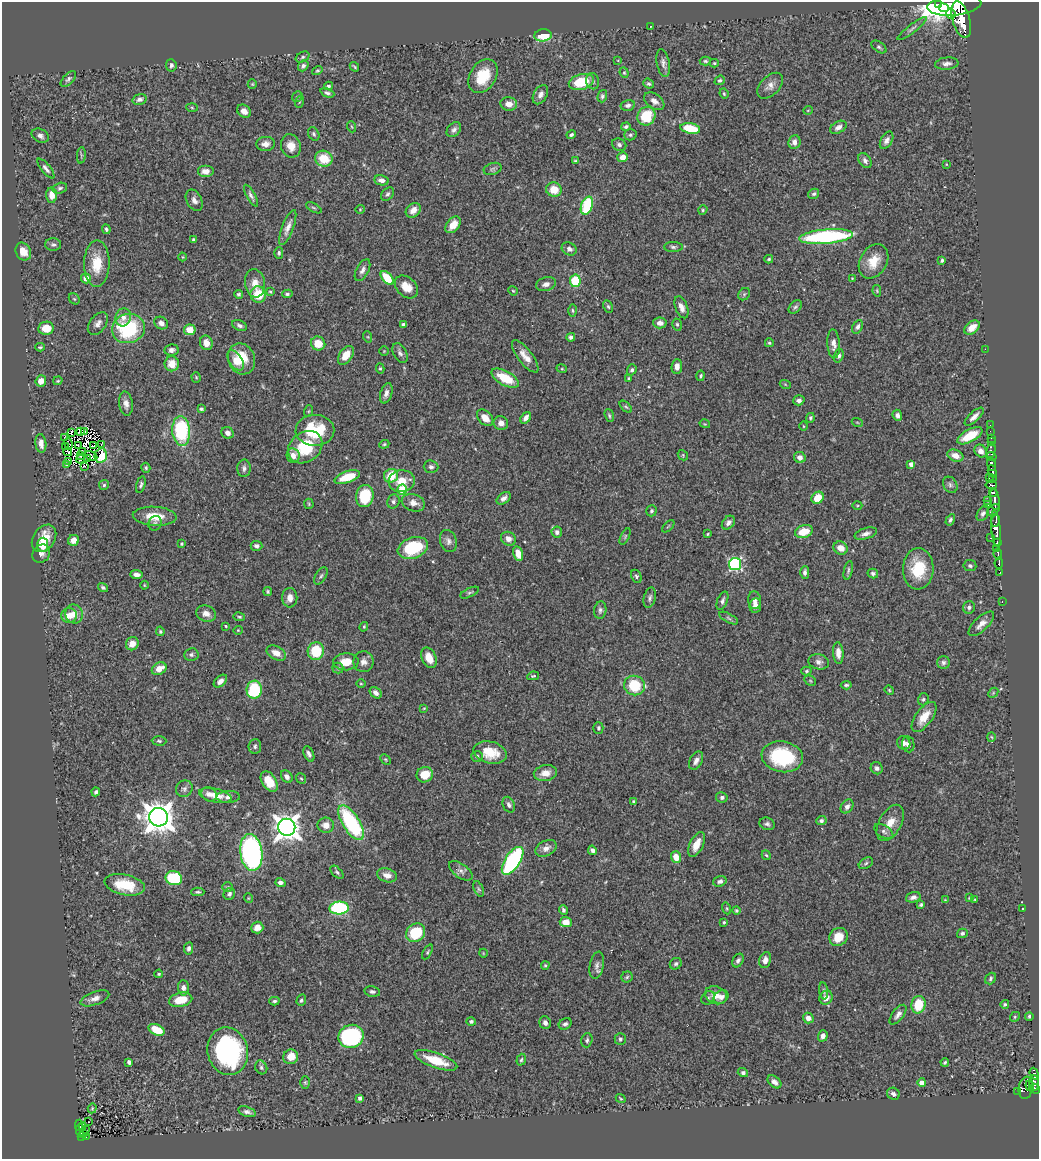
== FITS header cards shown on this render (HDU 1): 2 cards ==
NAXIS1  =                 1037
NAXIS2  =                 1157

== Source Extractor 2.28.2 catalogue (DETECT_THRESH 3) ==
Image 1037 x 1157 px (HDU 1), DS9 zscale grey, 1 PNG px = 1 image px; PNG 1041 x 1161 px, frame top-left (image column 1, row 1157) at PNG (2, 2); each listed source drawn as its Kron ellipse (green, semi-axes under 4 px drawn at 4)
Background 0.649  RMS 0.024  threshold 0.0721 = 3 sigma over >= 5 px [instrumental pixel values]
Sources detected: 462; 2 with non-positive FLUX_AUTO (blend fragments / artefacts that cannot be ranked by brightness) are neither listed nor drawn; the other 460 listed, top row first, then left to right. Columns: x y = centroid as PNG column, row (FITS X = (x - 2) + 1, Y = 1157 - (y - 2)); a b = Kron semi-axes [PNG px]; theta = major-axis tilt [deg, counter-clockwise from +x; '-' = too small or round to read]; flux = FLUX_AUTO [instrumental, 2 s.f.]
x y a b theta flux
938 4 4 3 - 750
954 5 27 10 6 3500
944 8 5 3 - 450
951 14 5 4 - 420
961 20 19 8 -74 2700
651 26 2 2 - 0.92
912 29 18 3 37 5.3
543 35 8 6 7 44
879 47 8 5 -35 3.3
303 57 7 5 28 3.4
618 60 3 2 - 1.1
705 61 6 4 -3 2.5
663 63 14 6 -80 7.3
714 63 4 4 - 2
947 64 12 6 5 6.7
171 65 6 5 - 3.7
303 66 6 4 50 4.3
354 67 5 2 - 2.1
317 71 5 4 - 2.2
624 73 5 4 - 2.1
483 76 18 13 58 46
68 79 9 5 45 4.2
720 80 5 4 - 2.9
593 81 8 6 -76 4.5
581 82 13 7 14 51
252 84 5 4 - 1.8
649 84 5 4 - 3.2
328 86 4 3 - 2.6
770 86 15 9 45 11
327 93 7 4 -22 3.8
724 94 5 3 - 1.8
540 95 10 6 60 8.3
297 96 6 4 50 2.3
602 96 6 4 73 3
139 99 7 5 16 4.9
654 101 11 7 -36 9.4
299 102 6 4 71 2.1
509 104 8 6 -7 12
628 105 7 5 13 5
192 107 6 4 -3 1.7
808 110 5 3 - 1.3
244 111 7 6 - 10
646 116 10 8 53 54
352 127 5 3 - 1.7
626 127 4 4 - 3.2
838 127 9 5 29 7
690 128 10 5 -10 51
454 130 8 6 49 5.6
314 134 7 5 -62 3.5
571 135 5 3 - 3.1
630 135 6 5 - 3.4
40 136 9 6 -28 6.1
887 140 9 5 61 7.7
794 142 7 6 - 8.7
265 144 9 7 6 9.8
619 145 7 6 - 5
291 146 12 9 -70 16
81 155 8 3 85 2.1
623 157 5 5 - 13
324 159 9 8 - 41
865 160 8 5 -57 5.9
575 161 4 3 - 2
946 164 3 2 - 1
46 169 12 4 -51 5.5
493 169 9 6 17 4.1
206 171 8 6 0 11
381 180 7 5 -10 7.9
60 188 7 5 15 3.6
554 190 8 7 - 27
387 194 7 5 50 3.4
814 194 6 4 33 3.2
52 195 7 5 -87 16
251 196 12 4 -61 4.8
194 200 11 7 -62 8.2
587 206 9 5 71 89
314 208 8 3 -29 2.5
360 209 4 4 - 1.6
413 210 8 6 42 12
703 210 5 4 - 2.1
453 225 9 6 51 18
288 228 18 5 69 11
106 229 5 4 - 2.8
826 237 27 7 5 210
194 240 4 3 - 4.1
53 245 8 6 -1 4
673 247 9 5 -1 4.1
569 249 8 6 -28 5.6
23 252 9 7 -60 17
279 253 6 4 -89 3.1
182 257 4 3 - 1.3
769 259 4 3 - 2.4
942 260 3 3 - 2.8
873 261 18 13 60 31
97 264 23 13 89 43
362 270 12 6 62 7.5
86 278 5 5 - 13
387 278 8 5 -50 41
852 278 4 4 - 1.4
575 281 6 5 - 67
255 283 14 10 -81 16
546 284 10 7 15 8.6
406 287 13 9 -43 23
513 291 5 4 - 1.7
877 291 6 4 -79 1.9
270 292 4 3 - 1.8
238 294 4 4 - 3
258 294 8 7 - 39
287 294 5 3 - 3
744 294 7 5 46 2.7
74 299 6 5 - 2.1
608 307 6 4 -63 2.7
681 307 11 6 -68 9.5
795 307 8 5 44 3.7
573 310 6 3 -88 2
123 317 9 7 75 11
161 323 7 6 - 8.3
660 323 6 5 - 9.2
98 324 13 8 53 8.7
677 324 6 4 -73 2.7
239 325 8 5 -24 4.7
403 325 4 3 - 4.2
858 327 7 5 63 4.7
46 328 7 6 - 27
972 328 9 6 39 15
128 329 16 14 15 130
190 330 6 5 - 19
368 337 6 4 -71 1.8
571 337 4 4 - 4.7
206 343 7 6 - 12
318 343 7 6 - 28
769 343 4 4 - 2.5
834 344 14 6 -86 9.3
40 347 5 3 - 2
985 349 2 2 - 42
171 350 7 5 9 6.4
384 351 4 4 - 1.6
400 353 11 6 -63 5.7
346 355 10 6 55 20
525 356 19 7 -52 17
839 356 7 4 73 5
242 359 16 13 -67 43
236 360 11 6 -58 13
172 364 7 7 - 25
677 366 7 5 86 9.3
380 368 5 4 - 2.2
562 369 5 3 - 1.6
632 370 5 4 - 3.6
701 376 5 4 - 2.6
196 377 5 4 - 2.1
505 378 15 7 -29 43
629 378 4 3 - 2.3
41 381 5 5 - 15
58 381 5 3 - 1.8
785 384 5 3 - 1.5
386 393 10 6 73 7.8
799 400 6 5 - 5.4
126 404 12 6 -83 9.5
626 407 7 4 -44 2.3
201 409 4 3 - 3.1
309 411 6 4 70 1.8
897 415 6 4 -67 5.9
609 416 7 4 -72 2.7
974 417 12 5 43 9
485 418 10 6 -46 15
526 418 6 4 53 7.9
810 418 5 4 - 2.7
857 422 5 3 - 1.4
501 423 7 7 - 9.4
705 424 5 3 - 1.4
990 425 2 2 - 5.3
803 426 5 3 - 1.4
315 430 19 15 0 77
181 431 15 9 -85 140
990 431 2 2 - 9.8
72 432 3 2 - 1.7
80 432 4 3 - 0.38
85 432 3 2 - 0.27
228 433 6 5 - 8.6
970 436 14 6 29 41
65 438 3 2 - 0.98
991 438 2 2 - 7.5
991 442 2 2 - 9.9
41 443 9 5 -82 11
68 444 5 2 - 0.58
101 444 3 2 - 3
384 444 5 4 - 2.2
78 445 3 2 - 1.9
93 446 3 2 - 1.8
66 447 2 2 - 1
305 447 18 15 37 64
83 451 3 2 - 1.3
981 451 7 5 -48 8.7
991 451 7 4 78 90
68 452 4 3 - 1.8
101 455 7 6 - 40
683 455 5 4 - 1.8
81 456 3 2 - 0.82
91 456 6 4 -27 0.16
293 456 7 6 - 11
955 456 8 5 -22 12
800 457 6 5 - 8.6
991 457 5 3 - 49
87 458 3 2 - 1.2
80 459 4 2 - 2
69 461 4 2 - 0.29
911 464 4 4 - 7.8
67 465 4 3 - 2.4
992 465 6 3 -73 280
84 466 2 2 - 3.5
431 467 7 6 - 5.1
146 468 5 4 - 2.7
244 468 8 6 89 5.4
992 471 6 3 -74 330
391 476 7 7 - 35
347 477 13 5 18 39
989 477 3 2 - 35
993 478 3 2 - 19
402 481 13 11 6 25
104 485 5 5 - 3.2
141 485 8 4 75 3.8
950 485 9 6 -60 4.8
991 485 5 3 - 120
402 489 5 5 - 73
993 492 4 3 - 150
365 496 11 9 83 63
504 498 8 5 38 6.6
818 498 6 5 - 28
988 500 2 2 - 12
995 500 10 4 -80 260
393 501 7 6 - 4.5
413 503 12 8 -19 12
309 504 5 5 - 1.9
988 505 2 2 - 5.8
857 506 5 3 - 1.7
993 510 7 4 35 170
651 511 5 5 - 3.1
983 514 8 5 58 5.2
155 516 22 9 -4 30
950 520 6 4 58 3.6
996 521 6 2 72 150
155 523 7 6 - 3.9
728 523 8 5 50 6.1
668 526 7 3 45 1.5
996 529 18 4 -85 890
804 531 9 6 19 31
557 532 5 5 - 4.9
708 534 3 2 - 1.6
866 534 11 5 17 7.7
625 536 9 4 64 2.5
44 538 15 11 56 30
990 538 3 2 - 16
508 539 8 6 -31 9.1
74 540 6 5 - 14
448 541 11 8 -70 7.5
997 543 4 3 - 160
182 544 3 3 - 1.8
43 545 7 5 84 33
256 546 6 5 - 5.4
413 548 15 10 20 89
841 548 7 6 - 16
997 548 4 3 - 100
518 553 7 5 -76 18
41 554 9 8 - 7.3
998 554 5 3 - 41
999 563 5 3 - 170
735 564 6 6 - 250
970 566 6 5 - 3.9
918 569 21 15 89 59
848 570 9 4 77 3
805 572 6 4 90 5.4
1000 572 3 2 - 3.3
873 574 5 4 - 3.7
136 575 6 4 -6 6.7
321 576 10 5 57 3.5
636 576 7 5 -64 3.3
144 585 4 3 - 1.2
103 588 5 4 - 2.7
268 592 4 3 - 2.4
470 593 10 4 25 3.4
290 598 10 7 88 12
650 598 10 6 76 4.6
755 600 9 6 -84 7.2
722 601 10 5 68 4.7
1002 602 3 2 - 7.8
755 605 7 5 84 8.2
969 607 6 6 - 4.7
600 610 9 6 81 4.9
206 613 10 8 -16 11
74 614 9 8 - 13
69 615 8 7 - 16
239 617 5 3 - 2.1
729 618 10 4 -28 3.6
981 624 16 7 43 13
226 626 3 2 - 1.7
364 627 5 4 - 2
238 630 4 4 - 1.6
160 631 5 3 - 2.1
132 644 7 6 - 16
316 651 9 8 - 68
276 653 10 6 -27 15
838 653 11 5 -86 11
191 655 7 6 - 4.1
429 658 11 7 -65 21
346 662 13 8 2 23
363 662 10 10 - 9.2
819 662 10 7 -13 6.8
943 662 6 6 - 4.2
338 668 5 5 - 2.7
159 669 8 5 28 19
806 671 5 4 - 2.6
533 676 6 4 10 2.2
220 681 8 5 42 7.9
810 681 6 4 -32 2.3
361 684 4 3 - 1.4
634 685 10 9 - 59
846 685 5 3 - 2.9
254 690 9 7 83 88
889 690 5 4 - 1.7
376 693 7 5 -41 6.1
993 693 6 4 47 2.1
923 699 6 5 - 2.9
424 708 4 3 - 1.3
924 717 17 8 53 25
598 728 6 5 - 3.3
991 737 5 4 - 1.8
159 741 7 4 -2 3
904 743 7 6 - 5.4
908 744 8 6 -81 6.8
255 746 7 6 - 3.9
490 752 17 11 -14 37
309 754 8 5 -66 5.1
477 756 6 5 - 4.3
782 757 21 15 -9 120
385 759 6 3 -45 1.8
696 761 10 6 60 8
877 768 6 5 - 5.6
545 773 12 8 9 15
425 775 8 7 - 30
287 777 7 5 -51 5.5
301 778 6 4 -50 2
269 781 11 7 -58 27
184 789 9 8 - 5.4
96 792 4 4 - 4.1
209 794 8 6 -36 7.2
215 795 16 6 -13 16
228 797 11 6 2 6.8
722 797 6 5 - 4.3
634 802 4 3 - 2.9
509 805 8 5 -66 5.5
847 806 7 5 54 6.5
159 817 9 9 - 2800
821 821 5 4 - 4
351 823 20 8 -57 180
890 823 19 11 60 25
767 824 8 6 -18 4.5
326 825 8 7 - 11
287 827 8 8 - 1800
884 831 10 6 -34 5.7
696 844 13 6 64 21
546 848 11 7 27 9.6
592 850 5 4 - 5.1
251 852 18 11 -82 410
766 855 5 4 - 2.2
676 857 6 5 - 21
513 861 16 7 57 210
866 863 8 5 31 3.3
461 871 14 7 -36 7.1
337 872 8 4 -45 3.1
387 875 10 6 -16 12
174 878 8 7 - 92
720 881 7 5 19 4.6
280 882 5 4 - 5.6
125 885 20 10 -12 52
228 887 5 5 - 2.2
479 889 8 4 -66 3.2
198 892 6 3 0 2.7
229 894 6 5 - 4.4
913 897 7 5 16 6.6
248 898 5 3 - 1.3
969 898 4 3 - 1.3
945 900 4 3 - 1.2
975 900 4 3 - 1.5
921 905 4 3 - 2.8
339 908 9 6 3 160
727 908 6 4 -71 2
1023 909 3 2 - 1.2
563 910 5 3 - 3.7
736 910 4 4 - 3.1
566 922 6 5 - 17
724 922 3 3 - 2.2
257 928 6 5 - 11
416 933 10 9 - 75
962 933 5 4 - 3.3
838 937 10 8 43 28
189 948 6 4 82 5
427 952 8 4 62 2.5
483 953 4 3 - 1.1
738 960 7 5 60 4.6
765 960 8 6 72 8.6
676 964 6 5 - 3.1
545 965 4 3 - 2.2
597 965 14 7 79 7.4
159 974 4 3 - 2
627 977 6 5 - 2.6
990 978 6 5 - 3.2
183 988 7 5 -89 7.2
824 991 8 4 -83 3.4
372 992 8 5 -11 4.2
716 995 11 8 -21 18
721 997 8 6 35 8.2
95 998 15 6 19 10
708 998 7 6 - 3.2
826 998 7 6 - 12
181 1000 12 7 13 29
301 1000 6 4 70 3.2
274 1001 5 4 - 3.7
1005 1004 4 4 - 2.5
918 1005 8 7 - 48
898 1015 11 5 52 7
1029 1016 4 4 - 2.9
1015 1017 5 4 - 2.1
808 1018 5 5 - 9.5
471 1022 5 4 - 3.6
545 1023 6 5 - 6.7
565 1024 7 5 30 4.4
156 1030 8 5 -24 39
351 1036 13 11 23 230
823 1036 6 4 72 7.9
620 1039 6 5 - 4.4
587 1040 7 5 73 4
228 1051 24 20 -76 270
291 1057 7 7 - 21
436 1060 22 7 -19 45
521 1060 6 4 71 2.8
129 1062 4 4 - 5.3
945 1062 4 3 - 2.6
261 1067 7 5 -62 3.8
743 1073 5 4 - 3.7
1034 1074 6 3 -71 120
305 1082 6 4 -90 2.4
774 1082 8 5 -41 7.3
922 1083 4 4 - 16
1034 1083 8 5 88 84
1030 1086 5 3 - 68
1026 1088 11 7 80 210
1035 1089 5 4 - 160
1017 1091 4 3 - 12
893 1094 6 5 - 5.6
360 1098 4 3 - 5.2
621 1098 5 3 - 1.9
92 1108 5 4 - 2
247 1112 9 5 -17 6
88 1122 2 2 - 1.4
79 1125 6 2 89 33
83 1126 3 2 - 4.4
80 1130 6 2 87 65
85 1130 3 2 - 4.8
83 1134 3 3 - 18
81 1136 3 3 - 41
86 1137 3 2 - 13
At the frame edge (FLAGS 8, measured only in part): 1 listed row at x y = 954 5
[2 non-positive-flux detections neither listed nor drawn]